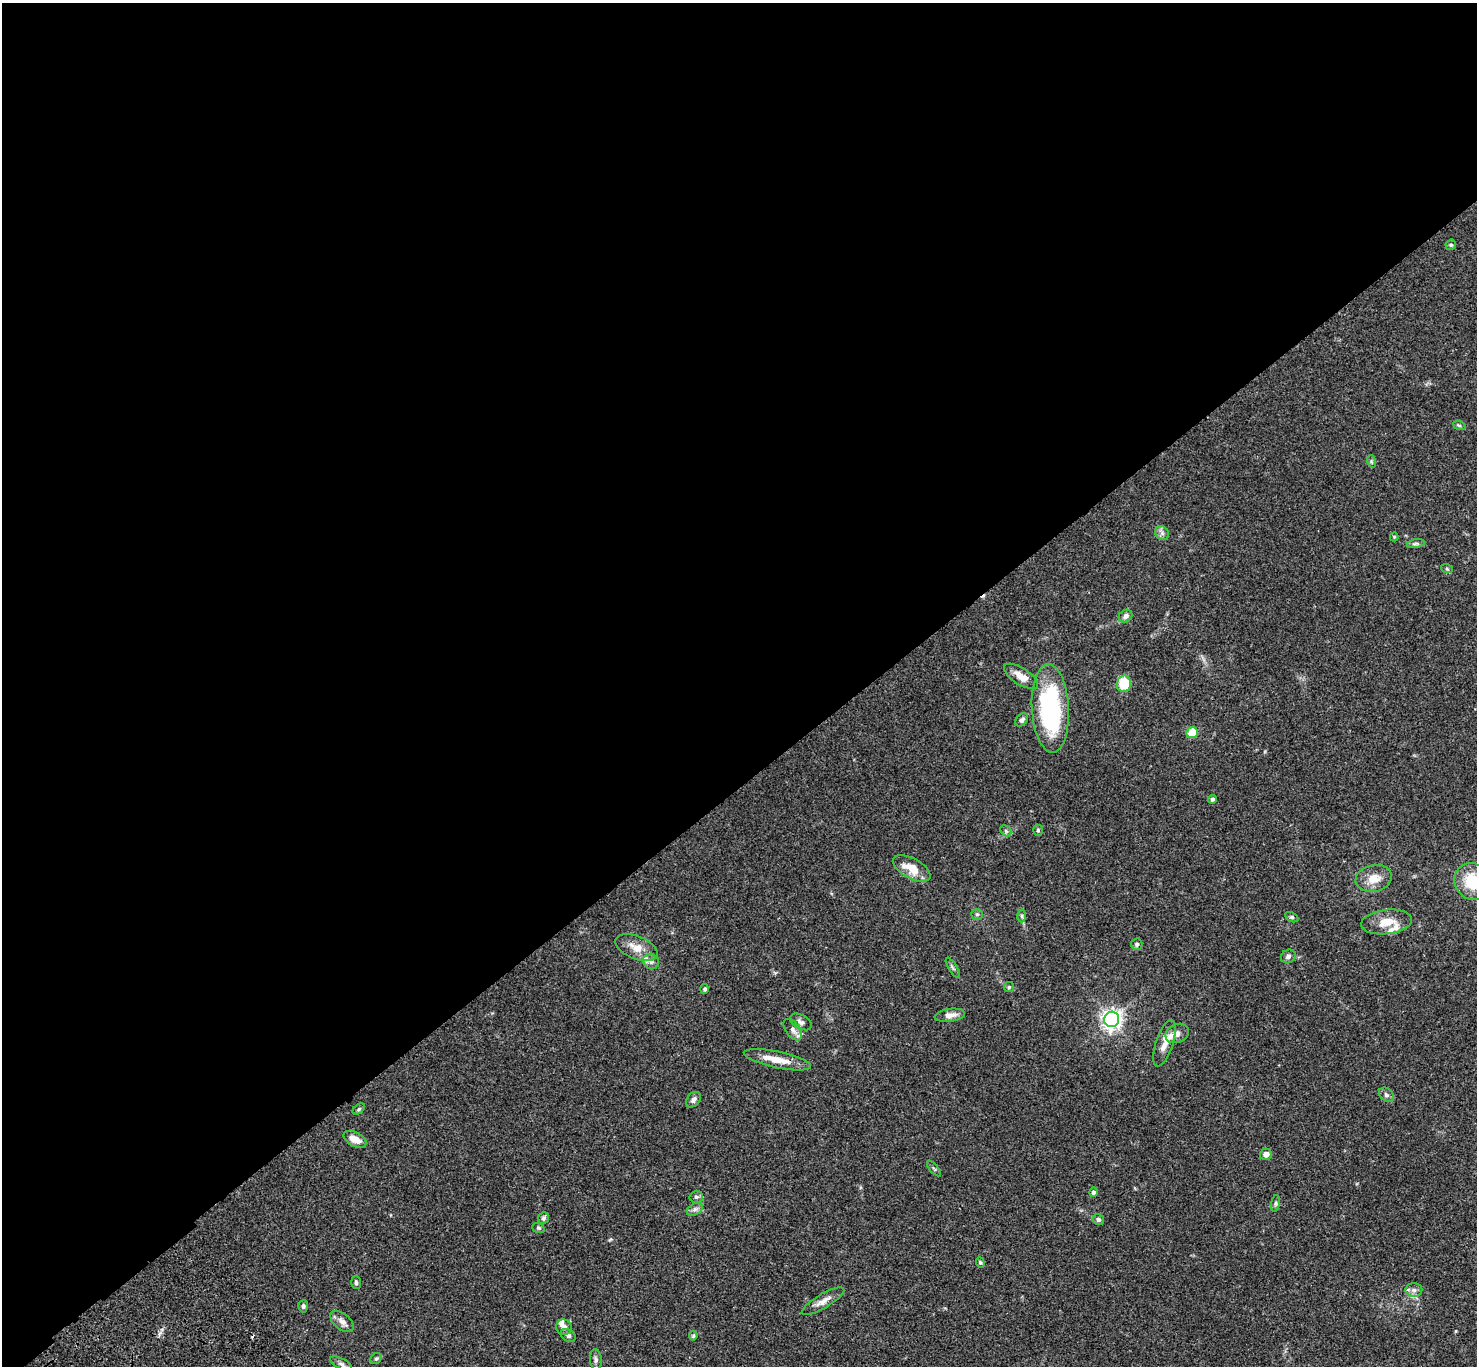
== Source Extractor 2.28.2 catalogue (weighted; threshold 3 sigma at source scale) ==
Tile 2 of 4 x 4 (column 2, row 1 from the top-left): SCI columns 1579-3053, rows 4476-5839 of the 6106 x 6082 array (HDU 1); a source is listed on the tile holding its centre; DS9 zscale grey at full resolution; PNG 1479 x 1368 px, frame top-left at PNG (2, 3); each listed source drawn as its Kron ellipse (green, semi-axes under 4 px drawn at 4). Shown black and unused: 58% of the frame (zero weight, under 3 of 4 exposures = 6% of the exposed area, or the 3 px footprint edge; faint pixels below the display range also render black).
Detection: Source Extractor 2.28.2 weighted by HDU 2 'WHT'; one run over the whole footprint, this tile lists its part. Background 0.0592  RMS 0.0053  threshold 0.0239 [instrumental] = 3 sigma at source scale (4.5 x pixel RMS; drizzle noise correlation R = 1.50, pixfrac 1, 0.05/0.05 arcsec/px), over >= 5 px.
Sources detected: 68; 1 cosmic-ray / hot-pixel residue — neither listed nor drawn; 5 inside a brighter listed object's ellipse — not listed separately; the other 62 listed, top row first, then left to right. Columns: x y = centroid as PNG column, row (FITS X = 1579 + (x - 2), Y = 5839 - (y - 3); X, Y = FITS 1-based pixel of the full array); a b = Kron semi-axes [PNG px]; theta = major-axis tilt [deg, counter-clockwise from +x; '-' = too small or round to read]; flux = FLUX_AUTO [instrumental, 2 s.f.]
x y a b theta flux
1451 245 5 5 - 0.73
1459 425 6 4 -19 0.73
1371 461 6 4 -72 0.72
1162 533 8 6 -47 1.7
1394 537 4 4 - 0.46
1416 544 9 4 9 1.1
1447 569 6 4 -18 0.65
1126 616 7 6 - 2
1021 676 19 8 -32 6.2
1124 684 8 7 - 16
1050 708 44 18 -87 70
1022 720 7 5 49 1.4
1192 733 6 5 - 19
1213 799 4 4 - 1.3
1038 830 5 4 - 0.81
1006 831 6 4 -46 0.85
912 868 21 10 -29 9.5
1374 878 18 13 12 7.3
1472 882 19 17 -53 19
977 914 6 5 - 0.85
1022 916 6 4 -89 0.88
1292 917 7 4 -26 0.86
1387 922 26 12 7 8.5
1137 944 6 5 - 1.1
637 948 22 11 -22 7
1288 956 7 6 - 1.5
651 962 8 7 - 1.9
953 968 11 3 -59 1
1009 987 5 5 - 0.71
705 989 5 4 - 0.94
950 1015 15 6 8 3.3
1112 1019 7 7 - 230
801 1022 12 7 -28 2
793 1030 12 7 -54 2.6
1177 1033 12 9 24 2.9
1165 1043 24 8 72 6
777 1060 34 8 -12 8.5
1386 1095 8 6 -45 1.5
693 1100 9 6 49 2
359 1109 7 4 36 0.81
355 1139 12 7 -28 5.3
1266 1154 6 5 - 2.8
934 1168 10 3 -50 0.71
1093 1192 5 4 - 1.5
696 1197 7 6 - 1.1
1275 1203 8 4 81 0.98
695 1209 8 5 29 1.6
543 1218 6 5 - 0.99
1098 1220 6 5 - 1.2
538 1228 6 5 - 0.73
980 1263 5 4 - 0.69
356 1283 6 5 - 0.88
1414 1290 8 7 - 1.8
823 1301 24 7 30 4.3
303 1306 6 5 - 1.1
342 1321 13 8 -39 2.9
564 1327 8 7 - 2.5
568 1335 8 6 -32 1.4
693 1336 5 4 - 0.65
376 1358 6 5 - 0.83
596 1360 11 6 -84 1.5
341 1364 12 5 -26 1.9
Isophote crosses this tile's border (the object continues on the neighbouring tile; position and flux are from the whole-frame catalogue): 2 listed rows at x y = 1472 882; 341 1364